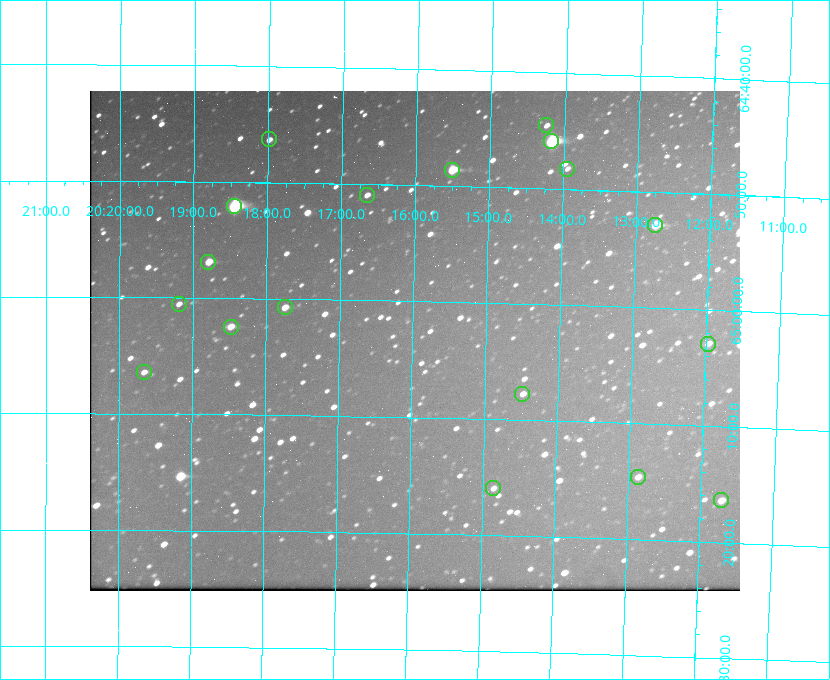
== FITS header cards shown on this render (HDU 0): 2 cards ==
NAXIS1  =                  650 / Width of table row in bytes
NAXIS2  =                  500 / Number of rows in table

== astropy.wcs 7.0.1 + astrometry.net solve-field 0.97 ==
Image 650 x 500 px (HDU 0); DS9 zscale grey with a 90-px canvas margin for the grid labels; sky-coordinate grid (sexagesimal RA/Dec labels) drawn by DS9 from the SOLVED WCS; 18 Tycho-2 reference stars matched to detected sources circled (green)
Header WCS: none
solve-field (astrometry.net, Tycho-2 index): SOLVED blind (the file carries no WCS)
Solved WCS: RA---TAN-SIP/DEC--TAN-SIP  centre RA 20:15:58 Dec +65:03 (303.99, +65.06 deg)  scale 5.18 arcsec/px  FOV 56.1' x 43.1'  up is +179 deg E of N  parity flipped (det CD > 0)
(file carries no celestial WCS; the grid is the blind solution)
Tycho-2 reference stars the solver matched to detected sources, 18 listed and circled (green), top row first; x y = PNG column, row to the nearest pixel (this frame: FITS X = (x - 90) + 1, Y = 500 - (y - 91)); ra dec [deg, ICRS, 3 dp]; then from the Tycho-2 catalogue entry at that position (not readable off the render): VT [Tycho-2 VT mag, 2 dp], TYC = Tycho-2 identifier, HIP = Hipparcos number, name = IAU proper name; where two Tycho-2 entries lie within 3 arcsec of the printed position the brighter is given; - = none
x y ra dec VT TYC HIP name
546 125 303.562 +64.742 10.88 4240-278-1 - -
269 139 304.497 +64.771 11.19 4241-1649-1 - -
551 141 303.544 +64.765 7.36 4240-620-1 99731 -
567 169 303.488 +64.804 11.29 4240-68-1 - -
452 170 303.878 +64.810 8.93 4240-794-1 - -
367 195 304.164 +64.849 10.65 4240-315-1 - -
234 206 304.612 +64.868 7.89 4241-1703-1 100101 -
655 225 303.184 +64.880 9.02 4240-488-1 - -
208 262 304.698 +64.948 10.27 4241-1684-1 - -
179 304 304.798 +65.009 11.15 4241-1628-1 - -
285 307 304.437 +65.012 10.41 4241-1775-1 - -
231 327 304.620 +65.041 10.25 4241-1573-1 - -
708 344 302.992 +65.048 11.44 4240-88-1 - -
144 372 304.916 +65.107 11.17 4241-1518-1 - -
522 394 303.620 +65.129 11.18 4240-34-1 - -
638 477 303.217 +65.244 11.17 4240-236-1 - -
493 488 303.713 +65.266 11.45 4240-564-1 - -
721 500 302.928 +65.273 10.74 4240-760-1 - -